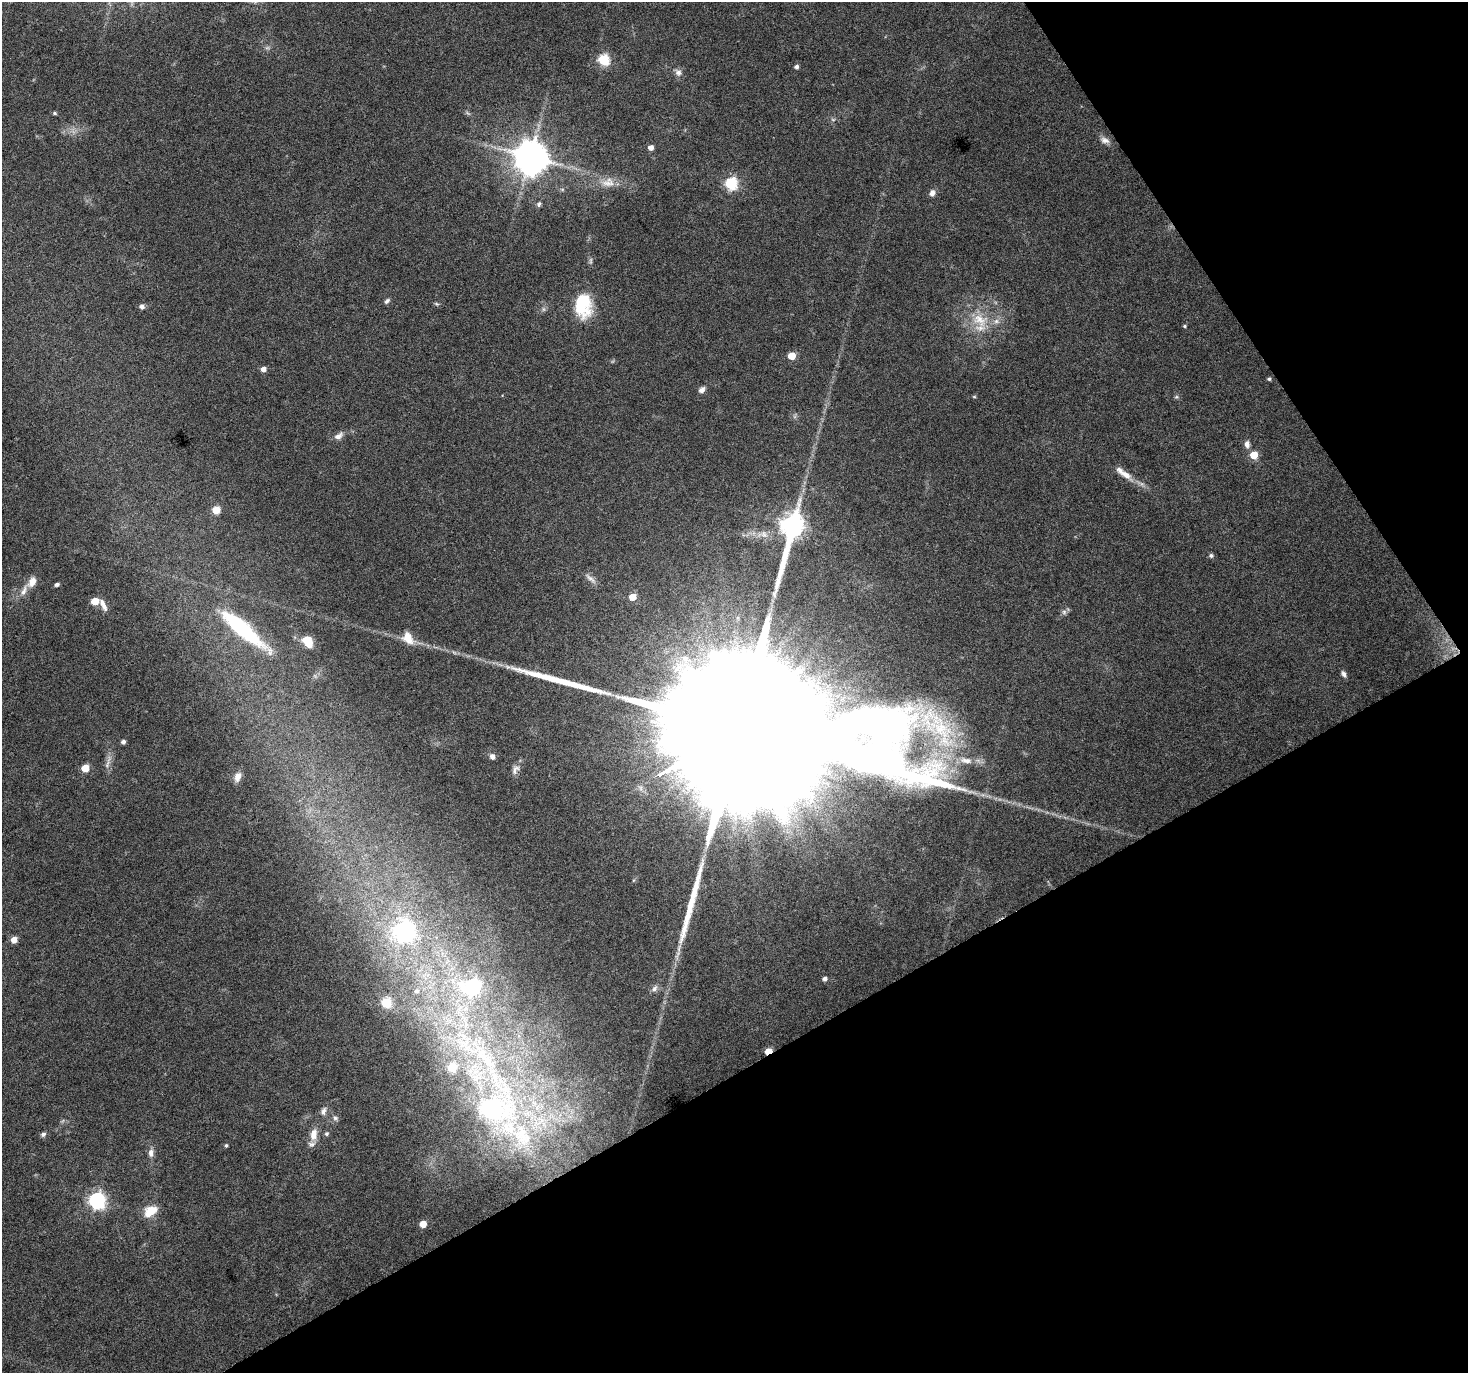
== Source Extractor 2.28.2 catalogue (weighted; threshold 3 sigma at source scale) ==
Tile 12 of 4 x 4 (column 4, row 3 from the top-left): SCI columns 4399-5864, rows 1486-2856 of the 5868 x 5773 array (HDU 1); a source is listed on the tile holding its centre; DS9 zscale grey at full resolution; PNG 1470 x 1375 px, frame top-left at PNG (2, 2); no overlay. Shown black and unused: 30% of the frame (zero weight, under 4 of 8 exposures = <1% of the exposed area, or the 3 px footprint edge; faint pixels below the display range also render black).
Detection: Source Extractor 2.28.2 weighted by HDU 2 'WHT'; one run over the whole footprint, this tile lists its part. Background 0.0491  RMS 0.0031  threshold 0.0126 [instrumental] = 3 sigma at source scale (4.09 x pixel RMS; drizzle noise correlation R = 1.36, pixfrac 0.8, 0.0396/0.0396 arcsec/px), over >= 5 px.
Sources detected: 88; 4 too faint to see at this stretch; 2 long thin detections or spike segments (spike, bleed or trail) — not listed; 9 inside a brighter listed object's ellipse — not listed separately; the other 73 listed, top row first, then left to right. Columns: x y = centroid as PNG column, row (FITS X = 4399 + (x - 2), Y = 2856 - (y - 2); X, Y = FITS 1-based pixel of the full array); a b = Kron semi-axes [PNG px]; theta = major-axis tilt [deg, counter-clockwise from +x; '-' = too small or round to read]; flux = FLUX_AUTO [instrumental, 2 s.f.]
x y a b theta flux
267 48 7 4 18 0.54
603 60 6 5 - 29
796 67 4 4 - 0.9
678 72 10 8 -50 1.4
55 113 5 4 - 0.42
1105 140 13 8 -25 1.6
651 147 5 5 - 1.7
530 157 10 10 - 720
608 182 21 13 4 4.1
731 184 6 6 - 37
562 189 6 4 -18 0.38
932 193 8 7 - 1.4
539 204 7 5 63 0.63
387 301 8 5 45 0.73
436 304 7 4 -20 0.46
583 305 31 21 -87 13
142 306 7 6 - 0.97
543 309 7 4 -90 0.59
979 320 27 19 -29 9.4
1185 326 4 4 - 0.38
792 356 5 5 - 7.2
263 369 5 5 - 1.6
1269 379 4 4 - 0.54
702 390 8 6 45 1.2
974 397 5 3 - 0.31
1176 397 6 4 18 0.41
338 436 13 7 33 1.7
1247 444 9 6 -89 1.5
1254 455 5 5 - 9.2
1125 474 22 9 -36 3.1
216 510 7 7 - 3.4
791 526 26 8 77 230
764 534 11 9 -50 1.9
1211 555 6 5 - 0.65
590 578 19 6 -43 1.5
32 582 14 9 57 2.8
57 584 4 4 - 0.85
632 597 5 5 - 5.5
95 601 5 5 - 5.4
103 605 19 7 -63 2.2
242 629 59 14 -40 29
408 638 17 13 -49 4
307 641 13 10 -51 4.5
1344 674 8 5 -54 1
737 730 121 32 28 72000
862 739 13 10 80 2.2
123 742 5 4 - 0.99
492 757 6 6 - 1.3
966 760 21 10 -11 4.6
108 762 23 5 73 1.6
85 768 5 5 - 7
515 770 15 8 60 1.7
238 777 13 8 71 1.9
983 795 7 4 -18 0.77
404 931 8 8 - 160
14 940 5 5 - 2.9
825 979 5 4 - 1.1
472 987 8 7 - 71
654 988 10 6 46 1.2
417 991 7 6 - 0.92
386 1003 5 5 - 19
768 1051 5 4 - 6.4
496 1109 76 68 37 89
323 1111 12 7 72 1.4
335 1118 9 6 -53 0.85
43 1134 6 5 - 0.95
314 1134 17 9 84 3.1
327 1134 6 6 - 0.54
226 1145 4 4 - 0.44
151 1153 12 7 85 1.6
97 1200 7 7 - 94
150 1211 18 12 32 4.7
423 1224 5 5 - 4.5
Overlapping masked pixels (flux is a lower limit): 1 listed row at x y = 768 1051